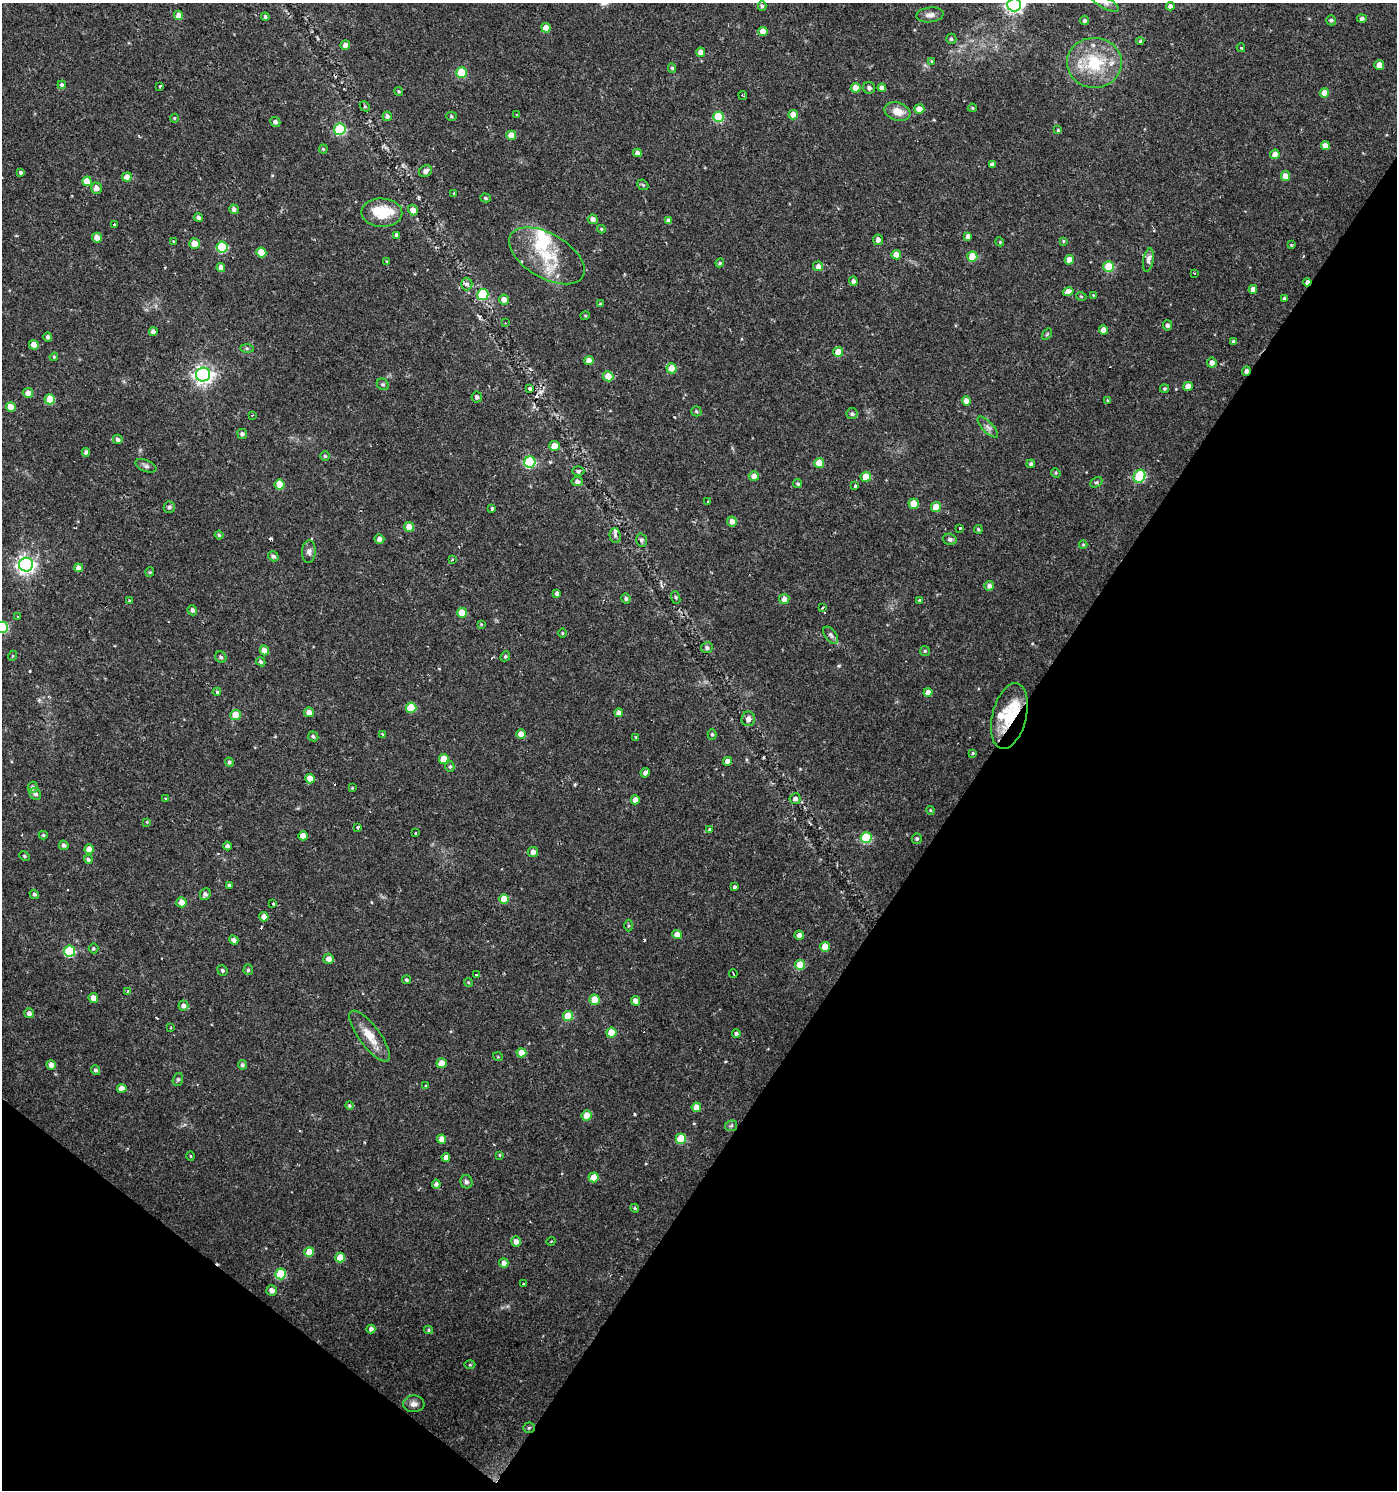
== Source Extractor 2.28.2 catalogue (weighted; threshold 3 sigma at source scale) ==
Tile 15 of 4 x 4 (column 3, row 4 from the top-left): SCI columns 2965-4359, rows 5-1492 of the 5999 x 5954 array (HDU 1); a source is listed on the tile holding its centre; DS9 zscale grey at full resolution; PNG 1399 x 1492 px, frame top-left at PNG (2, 3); each listed source drawn as its Kron ellipse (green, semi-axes under 4 px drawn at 4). Shown black and unused: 34% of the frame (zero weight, under 2 of 3 exposures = <1% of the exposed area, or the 3 px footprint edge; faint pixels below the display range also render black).
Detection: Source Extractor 2.28.2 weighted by HDU 2 'WHT'; one run over the whole footprint, this tile lists its part. Background 0.0337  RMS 0.0035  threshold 0.0159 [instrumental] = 3 sigma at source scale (4.5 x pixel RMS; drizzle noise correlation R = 1.50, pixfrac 1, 0.0396/0.0396 arcsec/px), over >= 5 px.
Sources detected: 323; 14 cosmic-ray / hot-pixel residue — neither listed nor drawn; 6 inside a brighter listed object's ellipse — not listed separately; the other 303 listed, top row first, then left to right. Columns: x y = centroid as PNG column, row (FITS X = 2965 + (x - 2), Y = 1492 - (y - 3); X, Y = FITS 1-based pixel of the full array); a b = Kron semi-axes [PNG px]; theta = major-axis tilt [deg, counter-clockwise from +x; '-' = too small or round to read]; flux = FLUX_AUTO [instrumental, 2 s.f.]
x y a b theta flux
1105 3 15 5 -29 1.5
1014 5 7 6 - 99
762 6 5 4 - 0.63
1170 6 4 4 - 1.5
179 15 4 4 - 2.6
930 15 13 7 5 2
265 17 4 3 - 0.57
1362 18 5 4 - 1.1
1085 20 4 4 - 0.94
1331 20 5 5 - 0.79
546 28 5 4 - 3.4
763 31 5 4 - 3.2
951 39 5 5 - 0.59
1140 41 4 4 - 0.55
345 45 5 4 - 2
1241 48 4 3 - 1.5
701 52 4 4 - 3.1
932 61 4 3 - 0.33
1094 63 27 25 -2 19
1379 65 5 4 - 3.8
672 68 5 4 - 0.53
462 73 5 5 - 16
62 85 4 4 - 0.7
160 86 3 2 - 0.58
856 88 5 5 - 4.8
869 88 6 6 - 1.2
882 88 4 4 - 1.5
399 91 4 4 - 0.46
1324 93 4 4 - 4.2
743 95 4 2 - 0.31
365 106 5 4 - 0.48
972 108 4 3 - 0.38
919 109 5 4 - 3.3
897 112 13 9 -18 4.5
517 115 4 3 - 0.26
793 115 5 5 - 3.7
387 116 5 4 - 1
451 116 5 4 - 0.49
718 117 5 5 - 18
174 118 4 4 - 0.35
275 122 5 4 - 0.97
340 129 6 5 - 32
1058 130 4 4 - 0.46
511 135 5 4 - 4.1
1325 146 4 4 - 2.5
323 149 4 4 - 0.4
637 153 4 4 - 1.7
1275 154 5 4 - 3.1
992 164 4 3 - 0.85
425 171 7 5 36 1.3
21 173 4 3 - 5.5
1285 176 5 4 - 3.5
127 177 5 4 - 2.6
87 181 5 4 - 5.5
643 185 6 4 -43 0.47
96 188 5 5 - 2.2
454 194 3 3 - 3.2
486 198 5 4 - 0.53
234 209 5 4 - 1.1
413 210 5 5 - 2.4
382 213 20 14 -2 13
198 218 4 4 - 1
593 219 5 4 - 1.4
668 220 4 4 - 1
114 225 3 3 - 1.6
601 229 4 4 - 0.39
397 235 4 3 - 7.7
968 236 4 4 - 1.3
97 238 5 5 - 2.6
878 240 5 5 - 1.6
1063 241 4 4 - 0.4
173 242 3 3 - 0.7
1000 242 4 3 - 0.33
194 244 5 5 - 4.3
1291 245 4 3 - 0.47
222 247 5 5 - 23
261 252 5 5 - 5.6
896 255 5 4 - 3
547 256 42 22 -30 17
972 257 5 5 - 8.7
1069 260 5 4 - 3.2
1148 260 12 5 79 1.9
387 261 3 2 - 0.49
720 263 4 4 - 0.42
818 266 5 5 - 1.7
1109 267 5 5 - 12
221 268 4 4 - 2.3
1194 273 3 2 - 0.36
853 281 4 4 - 1.2
1307 282 4 3 - 1.3
467 284 6 6 - 0.9
1253 289 4 4 - 1.8
1068 292 5 4 - 3.8
483 295 5 5 - 16
1093 295 3 3 - 0.26
1081 296 5 3 - 0.3
1284 299 4 4 - 0.7
504 300 5 5 - 2.5
600 304 4 3 - 0.55
585 316 4 4 - 0.39
505 323 3 2 - 0.53
1167 325 5 4 - 0.89
1103 330 4 4 - 2.7
153 332 4 4 - 1.3
1047 334 6 4 55 0.4
48 337 4 4 - 0.85
1234 341 3 3 - 0.81
34 345 5 4 - 3.2
247 348 6 4 -1 0.57
838 352 5 5 - 5.7
54 357 4 4 - 0.42
589 360 4 4 - 3.1
1212 363 5 5 - 1.9
672 368 5 5 - 6.5
1246 371 5 4 - 1.5
203 375 7 7 - 150
608 376 5 5 - 4.7
383 384 6 5 - 0.58
1188 386 5 4 - 3.3
530 389 3 3 - 1.3
1164 389 4 4 - 0.54
28 393 5 5 - 2.1
477 397 5 5 - 0.83
50 399 5 5 - 10
1108 400 4 3 - 0.38
966 401 4 4 - 2.6
11 407 5 4 - 3.9
696 411 5 5 - 0.56
852 414 5 5 - 0.71
252 415 3 2 - 0.53
988 427 13 5 -46 1.5
242 434 5 5 - 0.93
118 439 5 4 - 1
554 446 5 5 - 4.1
86 452 4 4 - 1.1
325 456 4 4 - 0.51
530 462 5 5 - 29
819 463 5 5 - 5.9
1031 464 4 4 - 0.79
146 466 11 5 -23 1.1
578 471 6 4 1 0.81
1056 473 5 4 - 0.38
754 476 5 5 - 2.2
1139 476 7 5 60 27
866 477 5 5 - 5.7
577 481 6 5 - 1.4
1096 482 6 4 27 0.51
798 484 4 4 - 0.49
280 485 5 5 - 7.3
855 486 3 3 - 1.6
707 501 3 2 - 0.37
914 504 5 5 - 5.7
169 507 6 5 - 0.89
936 507 5 5 - 6.3
492 508 3 3 - 0.99
732 521 5 5 - 2.2
409 527 5 4 - 3.5
960 528 3 3 - 1.3
978 529 4 3 - 0.51
219 535 4 4 - 0.53
615 535 7 5 -88 0.81
379 539 5 4 - 1.5
950 539 7 5 -18 1.1
641 540 6 5 - 0.74
1083 545 4 4 - 0.38
309 552 11 7 87 1.3
273 556 5 5 - 1
452 559 3 3 - 0.65
26 564 7 7 - 150
79 568 4 4 - 1.8
150 572 4 4 - 0.38
989 586 5 4 - 1.5
557 593 4 3 - 1
676 597 6 4 -71 0.52
626 598 5 4 - 0.73
784 599 5 5 - 1.9
919 600 3 3 - 0.33
129 601 3 3 - 0.8
822 608 3 2 - 0.62
192 610 5 4 - 0.99
462 613 5 4 - 4.9
17 616 3 3 - 1
481 624 4 4 - 0.31
2 627 5 5 - 25
562 633 5 3 - 0.31
831 635 10 5 -53 1.1
707 648 6 5 - 1
264 650 5 4 - 2.8
925 651 5 5 - 0.5
12 656 5 3 - 0.31
505 656 5 4 - 0.54
221 657 6 5 - 0.77
261 662 5 4 - 0.74
217 692 4 3 - 0.66
928 692 4 4 - 2.5
411 708 5 5 - 11
309 712 5 4 - 2.5
619 713 4 4 - 2.1
236 715 5 5 - 5.3
1009 716 34 17 76 13
748 719 7 6 - 2
521 734 5 4 - 2.7
712 734 5 4 - 0.54
383 735 3 3 - 0.84
313 736 5 4 - 0.73
635 737 4 3 - 0.28
973 753 4 3 - 0.45
444 759 5 5 - 7
728 761 4 4 - 2.2
229 762 4 4 - 0.65
450 767 5 4 - 0.59
645 773 5 4 - 1.3
310 779 5 4 - 4.1
33 787 5 5 - 1.1
352 788 4 3 - 0.28
35 794 6 5 - 1.1
165 798 3 3 - 0.63
795 799 5 5 - 1.1
635 800 4 4 - 2.9
930 810 4 3 - 0.34
147 822 4 4 - 0.29
357 827 3 3 - 1.1
710 829 3 3 - 0.97
415 833 3 3 - 0.57
43 835 4 4 - 0.47
303 836 4 4 - 2.6
866 838 5 5 - 25
917 839 5 5 - 0.67
64 845 5 4 - 1.1
227 846 4 4 - 0.93
89 849 5 4 - 2.8
533 852 5 5 - 1.8
24 856 5 4 - 0.46
88 859 4 3 - 0.84
229 885 4 3 - 0.6
734 887 4 3 - 0.77
34 894 5 4 - 0.59
205 894 6 5 - 1.1
504 899 5 5 - 7
181 902 5 5 - 3.1
273 904 3 3 - 1.2
264 917 4 4 - 2.5
628 925 6 3 -90 0.43
677 935 5 4 - 3.4
799 935 4 4 - 1.6
234 940 5 4 - 1.3
825 947 5 5 - 5.6
93 948 5 5 - 0.5
69 951 5 5 - 24
329 959 5 5 - 2.2
800 965 5 5 - 7.8
222 970 5 5 - 0.66
248 970 5 4 - 0.54
733 973 4 2 - 0.43
476 975 3 3 - 1.2
406 980 4 4 - 0.59
468 982 4 3 - 0.36
128 991 3 3 - 2.1
93 998 5 5 - 2.5
595 1000 5 5 - 8
636 1001 5 4 - 3.2
183 1006 5 5 - 1.3
29 1013 5 5 - 1.4
568 1016 5 5 - 8.4
170 1028 3 2 - 0.32
611 1033 5 5 - 7.1
736 1034 4 4 - 0.87
370 1036 31 10 -53 6.2
521 1053 5 4 - 5
498 1057 5 3 - 0.28
442 1063 5 5 - 5.3
51 1065 5 4 - 2
242 1065 5 4 - 0.85
95 1070 5 4 - 0.86
178 1079 6 5 - 0.61
426 1086 3 3 - 0.37
122 1088 5 4 - 2.5
349 1106 4 4 - 0.54
696 1107 5 4 - 3.5
587 1115 5 5 - 4
731 1126 6 5 - 0.63
442 1139 5 4 - 2.8
681 1139 5 5 - 13
500 1155 4 3 - 0.36
190 1156 4 3 - 0.27
446 1157 4 4 - 1.8
593 1177 5 5 - 5.6
466 1182 6 6 - 0.87
436 1184 4 4 - 1.1
635 1208 4 4 - 0.42
516 1241 5 5 - 1.9
551 1241 4 2 - 0.25
309 1252 5 5 - 6.4
340 1257 5 5 - 4.8
504 1263 5 4 - 1.7
281 1274 5 5 - 18
523 1284 3 2 - 0.69
272 1290 5 5 - 1.7
371 1329 4 4 - 1.2
428 1330 4 4 - 0.47
470 1365 5 3 - 0.33
414 1404 10 8 2 1.7
529 1428 5 5 - 0.51
Overlapping masked pixels (flux is a lower limit): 4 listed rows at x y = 1307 282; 1246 371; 1009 716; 529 1428
Isophote crosses this tile's border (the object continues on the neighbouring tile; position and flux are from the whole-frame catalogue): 4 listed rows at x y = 1105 3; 1014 5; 762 6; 2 627